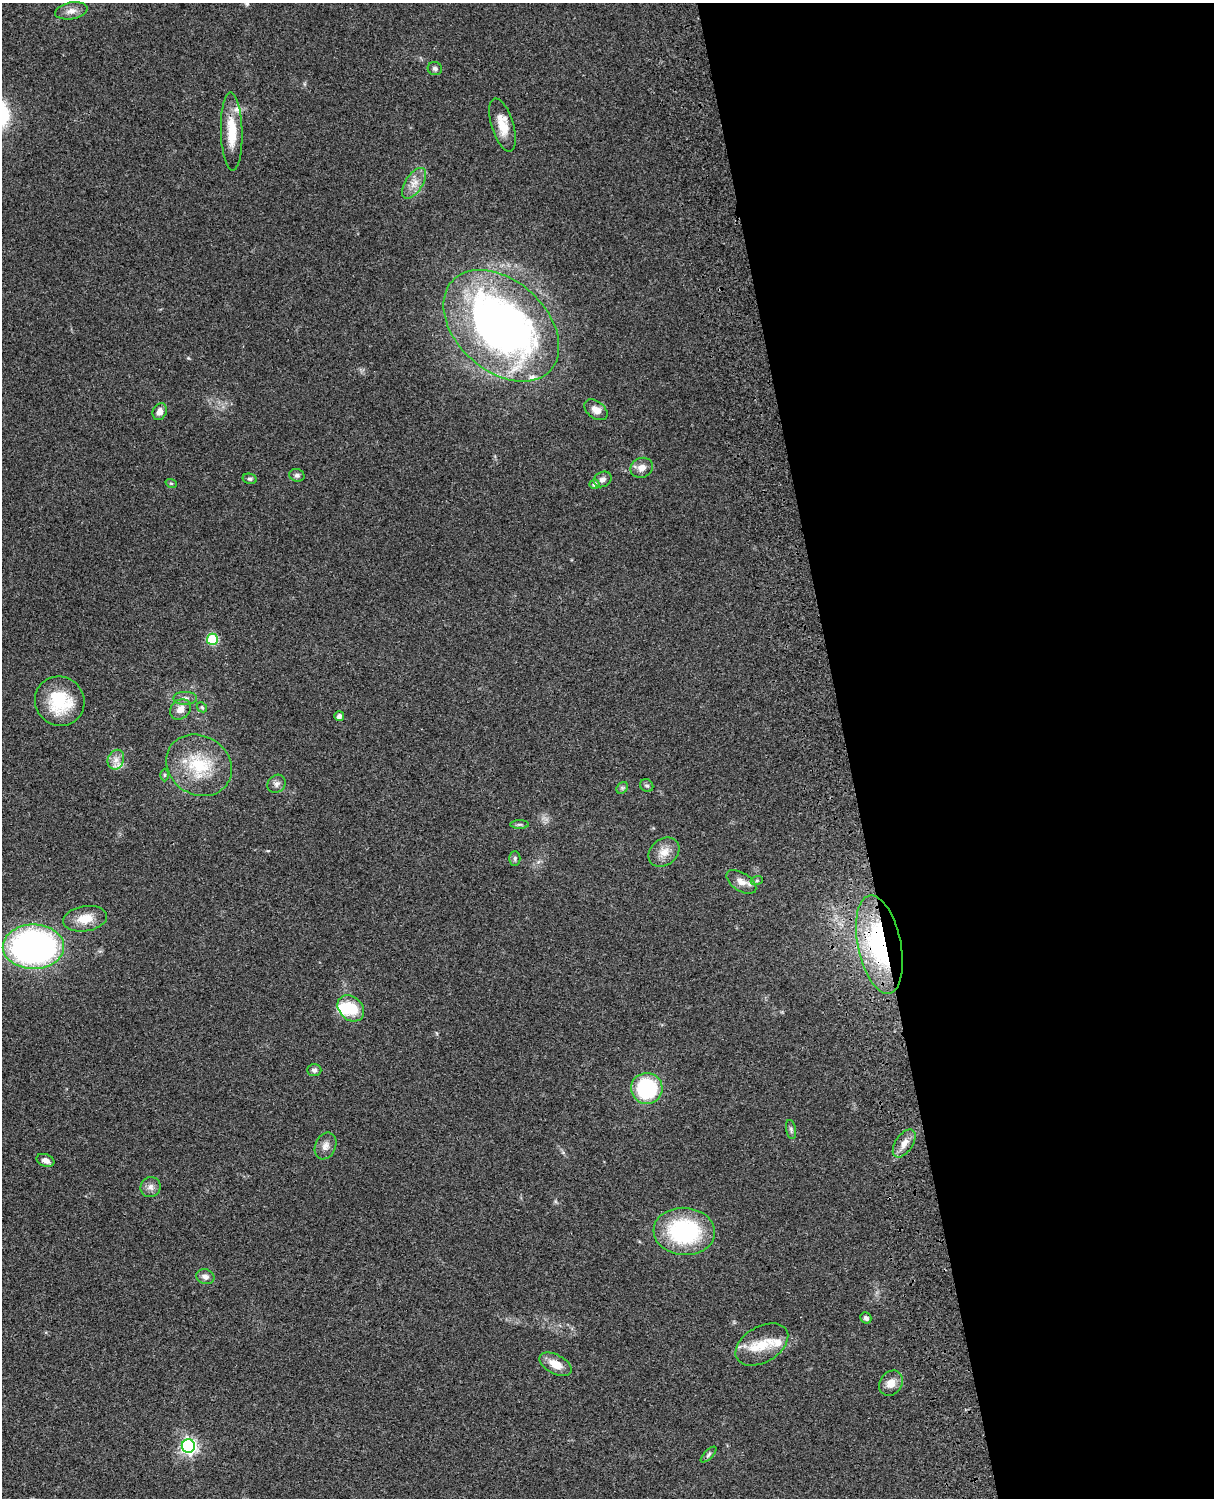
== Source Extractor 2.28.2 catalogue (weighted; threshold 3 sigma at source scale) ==
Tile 8 of 4 x 3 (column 4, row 2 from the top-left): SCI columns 3759-4970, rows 1773-3268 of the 5089 x 4927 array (HDU 1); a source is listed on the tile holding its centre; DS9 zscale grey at full resolution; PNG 1216 x 1500 px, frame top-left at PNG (2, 3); each listed source drawn as its Kron ellipse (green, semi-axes under 4 px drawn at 4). Shown black and unused: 30% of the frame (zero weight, under 3 of 4 exposures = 6% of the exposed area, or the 3 px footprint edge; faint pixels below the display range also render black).
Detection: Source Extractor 2.28.2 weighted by HDU 2 'WHT'; one run over the whole footprint, this tile lists its part. Background 0.0965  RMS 0.0063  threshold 0.0282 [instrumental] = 3 sigma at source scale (4.5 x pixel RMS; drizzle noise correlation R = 1.50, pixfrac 1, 0.05/0.05 arcsec/px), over >= 5 px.
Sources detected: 56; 1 inside a brighter object's white glare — neither listed nor drawn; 5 inside a brighter listed object's ellipse — not listed separately; the other 50 listed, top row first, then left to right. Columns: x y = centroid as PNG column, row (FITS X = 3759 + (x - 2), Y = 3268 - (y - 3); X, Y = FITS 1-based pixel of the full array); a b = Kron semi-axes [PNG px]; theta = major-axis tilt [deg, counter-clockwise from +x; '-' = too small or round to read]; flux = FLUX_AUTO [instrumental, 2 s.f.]
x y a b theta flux
71 11 16 8 11 4.3
435 69 7 6 - 1.8
502 125 27 11 -73 11
232 131 39 11 -88 17
414 183 17 8 57 6.2
501 326 66 45 -42 370
596 410 13 8 -36 4.8
160 412 9 7 63 3.9
642 468 11 9 21 4.6
297 475 7 6 - 1.7
250 479 7 5 -13 1.3
602 479 9 7 30 2.7
171 483 6 3 -19 0.62
594 484 5 5 - 2.1
212 639 5 5 - 40
185 698 12 6 0 2.6
60 701 25 24 - 32
202 707 6 4 -45 0.82
180 709 11 9 43 4.9
339 716 5 5 - 2.1
116 760 10 8 68 3.8
199 765 34 29 -31 34
164 775 6 4 89 0.87
276 784 10 8 45 2.7
647 786 7 6 - 1.4
622 788 6 5 - 1.2
520 824 9 4 0 1.2
664 852 17 13 39 7.3
515 858 7 5 90 1.3
757 880 6 4 19 0.93
741 882 17 9 -33 5.3
85 919 22 12 9 11
879 944 50 21 -78 82
33 947 30 22 1 210
351 1008 15 11 -43 19
314 1070 7 6 - 1.4
647 1088 16 15 - 52
791 1130 9 5 -79 1.5
904 1143 16 8 56 5.3
325 1146 14 10 67 4
45 1160 9 6 -21 3.3
150 1187 10 9 - 3.3
684 1231 31 23 -4 66
205 1277 9 7 -16 2.9
866 1318 6 5 - 1.8
762 1345 29 18 30 15
556 1364 17 9 -28 8.5
891 1383 13 11 54 6.1
188 1446 6 6 - 180
709 1455 10 4 46 1.3
Overlapping masked pixels (flux is a lower limit): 1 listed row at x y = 879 944